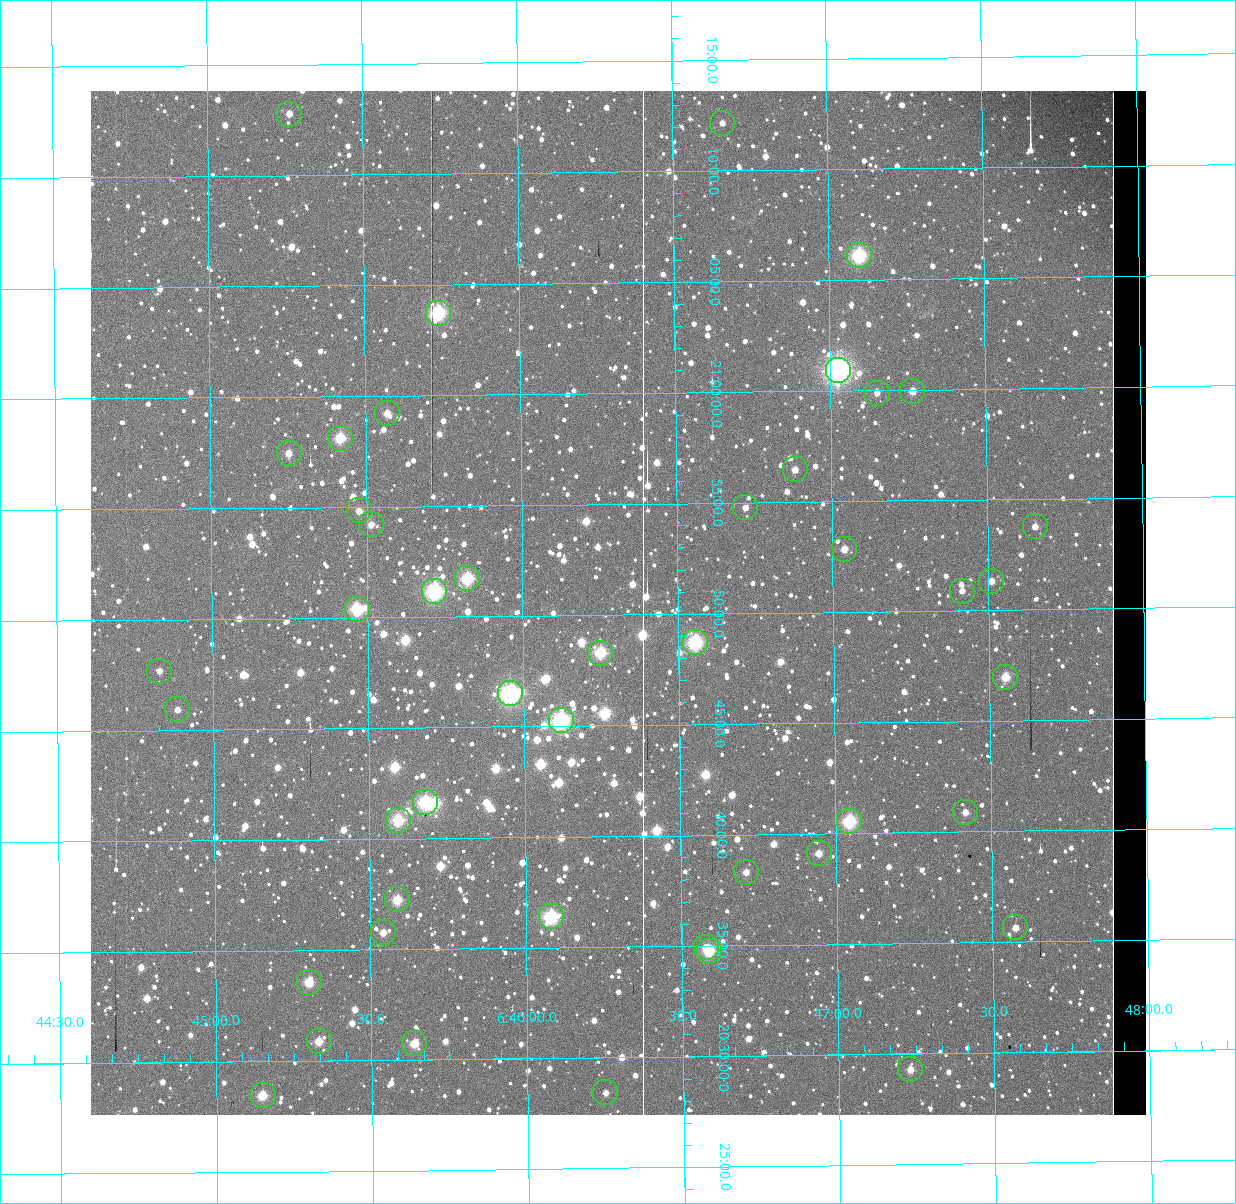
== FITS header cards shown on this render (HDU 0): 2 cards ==
NAXIS1  =                 1056 / Axis length
NAXIS2  =                 1024 / Axis length

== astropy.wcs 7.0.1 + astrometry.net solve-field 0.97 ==
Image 1056 x 1024 px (HDU 0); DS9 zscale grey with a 90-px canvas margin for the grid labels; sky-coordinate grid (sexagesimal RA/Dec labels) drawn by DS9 from the SOLVED WCS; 46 Tycho-2 reference stars matched to detected sources circled (green)
Header WCS: none
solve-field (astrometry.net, Tycho-2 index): SOLVED blind (the file carries no WCS)
Solved WCS: RA---TAN-SIP/DEC--TAN-SIP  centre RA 06:46:18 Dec -20:51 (101.58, -20.84 deg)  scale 2.71 arcsec/px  FOV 47.7' x 46.3'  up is +179 deg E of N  parity normal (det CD < 0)
(file carries no celestial WCS; the grid is the blind solution)
Tycho-2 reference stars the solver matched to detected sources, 46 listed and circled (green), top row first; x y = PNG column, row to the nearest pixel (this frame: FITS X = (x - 91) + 1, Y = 1024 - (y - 91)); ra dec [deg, ICRS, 3 dp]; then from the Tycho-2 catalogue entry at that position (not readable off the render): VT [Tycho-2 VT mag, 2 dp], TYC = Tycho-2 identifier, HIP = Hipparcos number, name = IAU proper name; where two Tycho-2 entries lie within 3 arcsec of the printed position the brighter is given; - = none
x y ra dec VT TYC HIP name
290 114 101.316 -21.213 10.66 5961-3092-1 - -
723 123 101.665 -21.203 11.35 5961-3349-1 - -
860 255 101.774 -21.102 7.91 5961-1426-1 - -
439 313 101.434 -21.062 7.97 5961-2270-1 - -
839 370 101.756 -21.015 6.03 5961-3333-1 32504 -
913 391 101.816 -20.999 10.13 5961-1866-1 - -
878 393 101.787 -20.998 10.88 5961-3111-1 - -
388 413 101.393 -20.987 10.28 5961-3034-1 - -
341 438 101.354 -20.969 8.76 5961-818-1 - -
290 453 101.313 -20.958 10.27 5961-1766-1 - -
796 469 101.721 -20.941 10.62 5961-1540-1 - -
746 507 101.680 -20.913 11.15 5961-1214-1 - -
360 510 101.369 -20.914 10.45 5961-1572-1 - -
372 524 101.379 -20.904 10.64 5961-2674-1 - -
1036 526 101.913 -20.896 10.72 5961-2158-1 - -
845 549 101.760 -20.881 10.32 5961-368-1 - -
468 578 101.456 -20.862 8.27 5961-1358-1 - -
992 581 101.878 -20.855 11.04 5961-1570-1 - -
435 591 101.429 -20.853 7.54 5961-362-1 32393 -
963 591 101.854 -20.848 11.17 5961-962-1 - -
358 609 101.367 -20.840 8.23 5961-2850-1 - -
696 642 101.639 -20.812 7.87 5961-2866-1 32467 -
601 653 101.562 -20.805 8.40 5961-2204-1 32440 -
160 671 101.207 -20.795 10.99 5961-1468-1 - -
1006 677 101.888 -20.783 9.38 5961-2236-1 - -
511 693 101.489 -20.775 7.05 5961-3331-1 32406 -
178 709 101.222 -20.766 10.87 5961-3166-1 - -
562 720 101.530 -20.754 7.32 5961-3329-1 32426 -
426 802 101.420 -20.694 7.79 5961-3346-1 - -
966 812 101.854 -20.681 10.70 5961-2830-1 - -
399 820 101.398 -20.681 8.35 5961-3326-1 32390 -
850 821 101.761 -20.676 8.31 5961-3335-1 - -
820 853 101.736 -20.652 10.07 5961-3073-1 - -
747 872 101.677 -20.638 10.49 5961-2780-1 - -
398 899 101.397 -20.621 9.06 5957-285-1 - -
552 916 101.520 -20.607 7.91 5957-811-1 32422 -
1016 927 101.893 -20.594 10.60 5957-359-1 - -
384 932 101.385 -20.596 10.31 5957-1389-1 - -
707 947 101.644 -20.582 10.35 5957-2794-1 - -
710 951 101.647 -20.579 8.94 5957-19-1 - -
310 982 101.325 -20.560 9.46 5957-1381-1 - -
320 1041 101.333 -20.515 9.77 5957-1223-1 - -
415 1043 101.409 -20.513 9.32 5957-695-1 - -
911 1069 101.807 -20.488 10.15 5957-333-1 - -
606 1092 101.562 -20.474 11.23 5957-523-1 - -
264 1095 101.287 -20.475 9.34 5957-657-1 - -